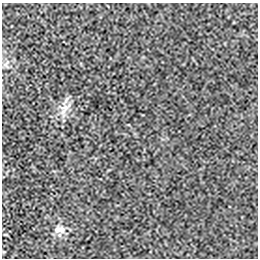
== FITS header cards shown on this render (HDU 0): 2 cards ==
NAXIS1  =                  256 / length of data axis 1
NAXIS2  =                  256 / length of data axis 2

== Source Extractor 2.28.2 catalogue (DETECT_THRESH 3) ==
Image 256 x 256 px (HDU 0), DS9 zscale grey, 1 PNG px = 1 image px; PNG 260 x 260 px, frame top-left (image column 1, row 256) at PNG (2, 3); no overlay
Background -5.00e-05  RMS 0.0019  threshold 0.00575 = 3 sigma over >= 5 px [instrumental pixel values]
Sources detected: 4; all 4 listed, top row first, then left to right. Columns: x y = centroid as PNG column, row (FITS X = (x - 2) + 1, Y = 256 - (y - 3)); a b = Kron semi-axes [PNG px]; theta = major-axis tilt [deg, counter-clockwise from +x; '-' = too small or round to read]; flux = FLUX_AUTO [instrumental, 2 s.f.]
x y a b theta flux
6 64 12 5 59 0.41
65 108 20 9 26 1.4
61 229 12 10 -52 0.86
57 230 11 8 86 0.61